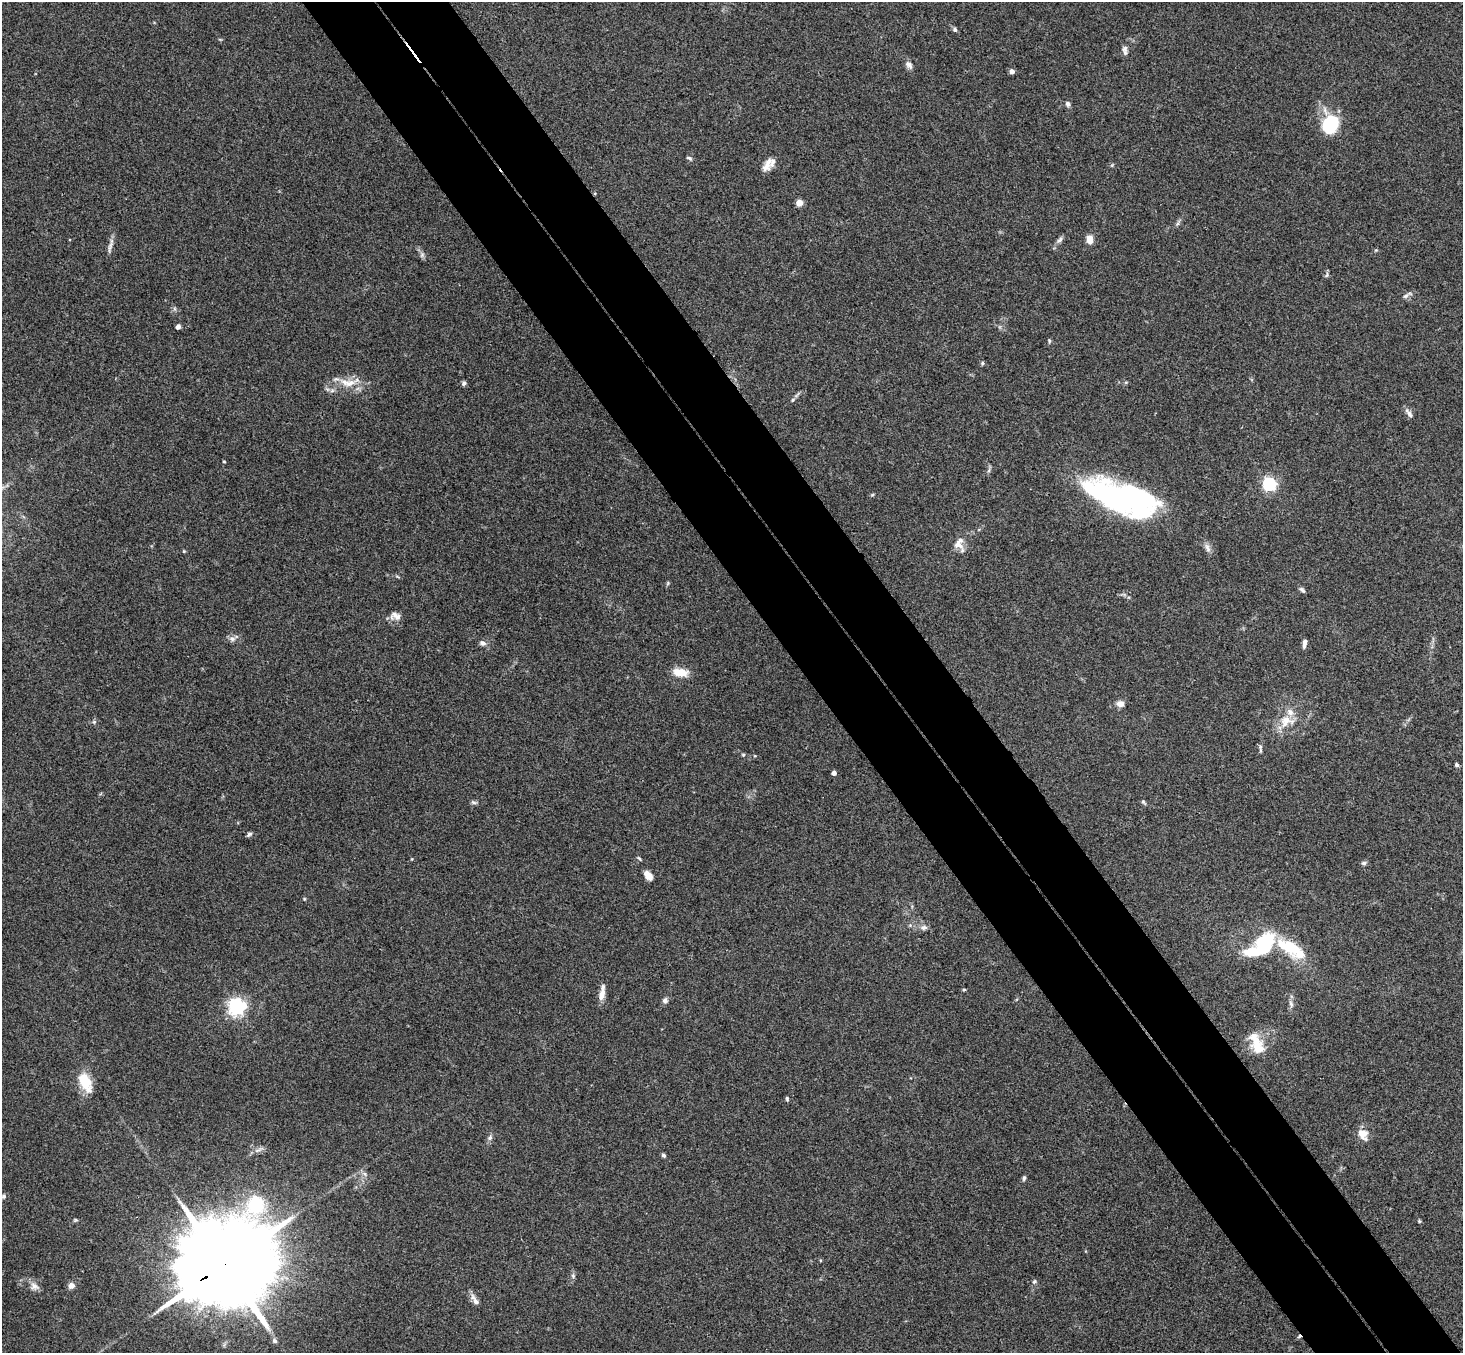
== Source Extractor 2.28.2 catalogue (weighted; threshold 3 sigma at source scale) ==
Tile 6 of 4 x 4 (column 2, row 2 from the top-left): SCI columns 1515-2975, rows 3033-4383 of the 5948 x 5929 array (HDU 1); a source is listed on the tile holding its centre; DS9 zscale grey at full resolution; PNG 1465 x 1355 px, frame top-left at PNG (2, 2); no overlay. Shown black and unused: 10% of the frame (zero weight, under 3 of 4 exposures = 6% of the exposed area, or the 3 px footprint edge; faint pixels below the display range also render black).
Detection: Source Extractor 2.28.2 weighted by HDU 2 'WHT'; one run over the whole footprint, this tile lists its part. Background 0.204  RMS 0.0082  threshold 0.0368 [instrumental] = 3 sigma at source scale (4.5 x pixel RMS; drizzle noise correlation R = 1.50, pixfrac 1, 0.05/0.05 arcsec/px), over >= 5 px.
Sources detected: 86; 4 inside a brighter object's white glare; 1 cosmic-ray / hot-pixel residue — not listed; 5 inside a brighter listed object's ellipse — not listed separately; the other 76 listed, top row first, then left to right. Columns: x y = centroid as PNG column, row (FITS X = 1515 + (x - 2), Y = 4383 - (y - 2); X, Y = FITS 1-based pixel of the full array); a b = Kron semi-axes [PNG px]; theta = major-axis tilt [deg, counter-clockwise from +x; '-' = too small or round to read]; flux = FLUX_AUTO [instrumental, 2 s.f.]
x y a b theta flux
955 30 7 6 - 1.7
1125 49 9 7 -90 3.1
909 65 11 7 -53 3.7
1012 71 4 4 - 5.6
1067 104 7 5 -85 2.3
1331 125 17 13 72 48
689 158 8 4 -31 1.5
767 165 19 8 63 7
799 203 4 4 - 15
1090 239 10 7 -87 6.8
1060 240 10 6 45 2.4
110 247 21 5 74 3.9
422 255 8 6 69 2
1327 275 7 5 81 1.6
1406 296 11 5 38 2.4
178 327 4 4 - 4.3
1049 341 6 4 -90 1.1
982 363 5 4 - 1.2
350 383 19 9 23 10
464 383 6 5 - 1.8
793 400 6 5 - 1.2
1409 413 15 5 -55 3.1
224 461 4 3 - 0.66
1269 484 6 5 - 160
872 495 6 3 19 0.88
1123 497 66 30 -15 190
959 543 17 13 70 8.2
1207 548 13 6 -70 3.7
184 551 4 4 - 0.75
668 583 6 4 72 1
1302 590 8 5 -45 1.8
395 616 15 9 -12 5.4
232 639 8 7 - 3
482 643 8 6 -22 3.2
1304 643 10 4 83 3.2
680 672 17 9 -6 12
1120 704 9 8 - 4.4
1285 721 19 13 63 14
94 722 5 4 - 1.1
1260 747 7 4 -88 1.7
743 755 5 4 - 0.96
1457 765 5 5 - 1.7
834 773 4 4 - 4.7
474 802 9 4 -11 1.7
1143 802 6 4 -50 1.3
249 834 7 5 36 1.8
639 858 6 4 -52 1.1
1364 863 7 5 1 1.7
648 875 9 6 -50 7.7
304 899 5 4 - 0.9
924 927 9 7 10 2.9
1263 942 19 12 31 54
1292 948 25 18 -27 27
964 990 4 4 - 0.89
601 995 17 7 75 6.1
665 1000 8 7 - 2.4
1291 1004 10 5 -72 2.5
236 1007 6 6 - 330
1257 1044 27 12 -67 19
85 1081 19 10 -67 27
787 1099 6 4 -80 1.2
1363 1134 17 11 -58 7.5
490 1138 7 6 - 2.2
664 1155 5 4 - 1.5
365 1174 7 4 -71 1.8
1024 1178 7 4 80 1.5
4 1196 6 6 - 1.9
75 1220 6 4 25 1.1
1419 1221 4 4 - 0.9
224 1265 37 21 33 21000
573 1276 6 5 - 1.7
1034 1281 7 5 49 1.6
34 1286 13 10 -28 4.9
71 1286 7 6 - 5.1
475 1300 17 6 -58 4.7
274 1341 7 6 - 2.3
Overlapping masked pixels (flux is a lower limit): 1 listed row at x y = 224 1265